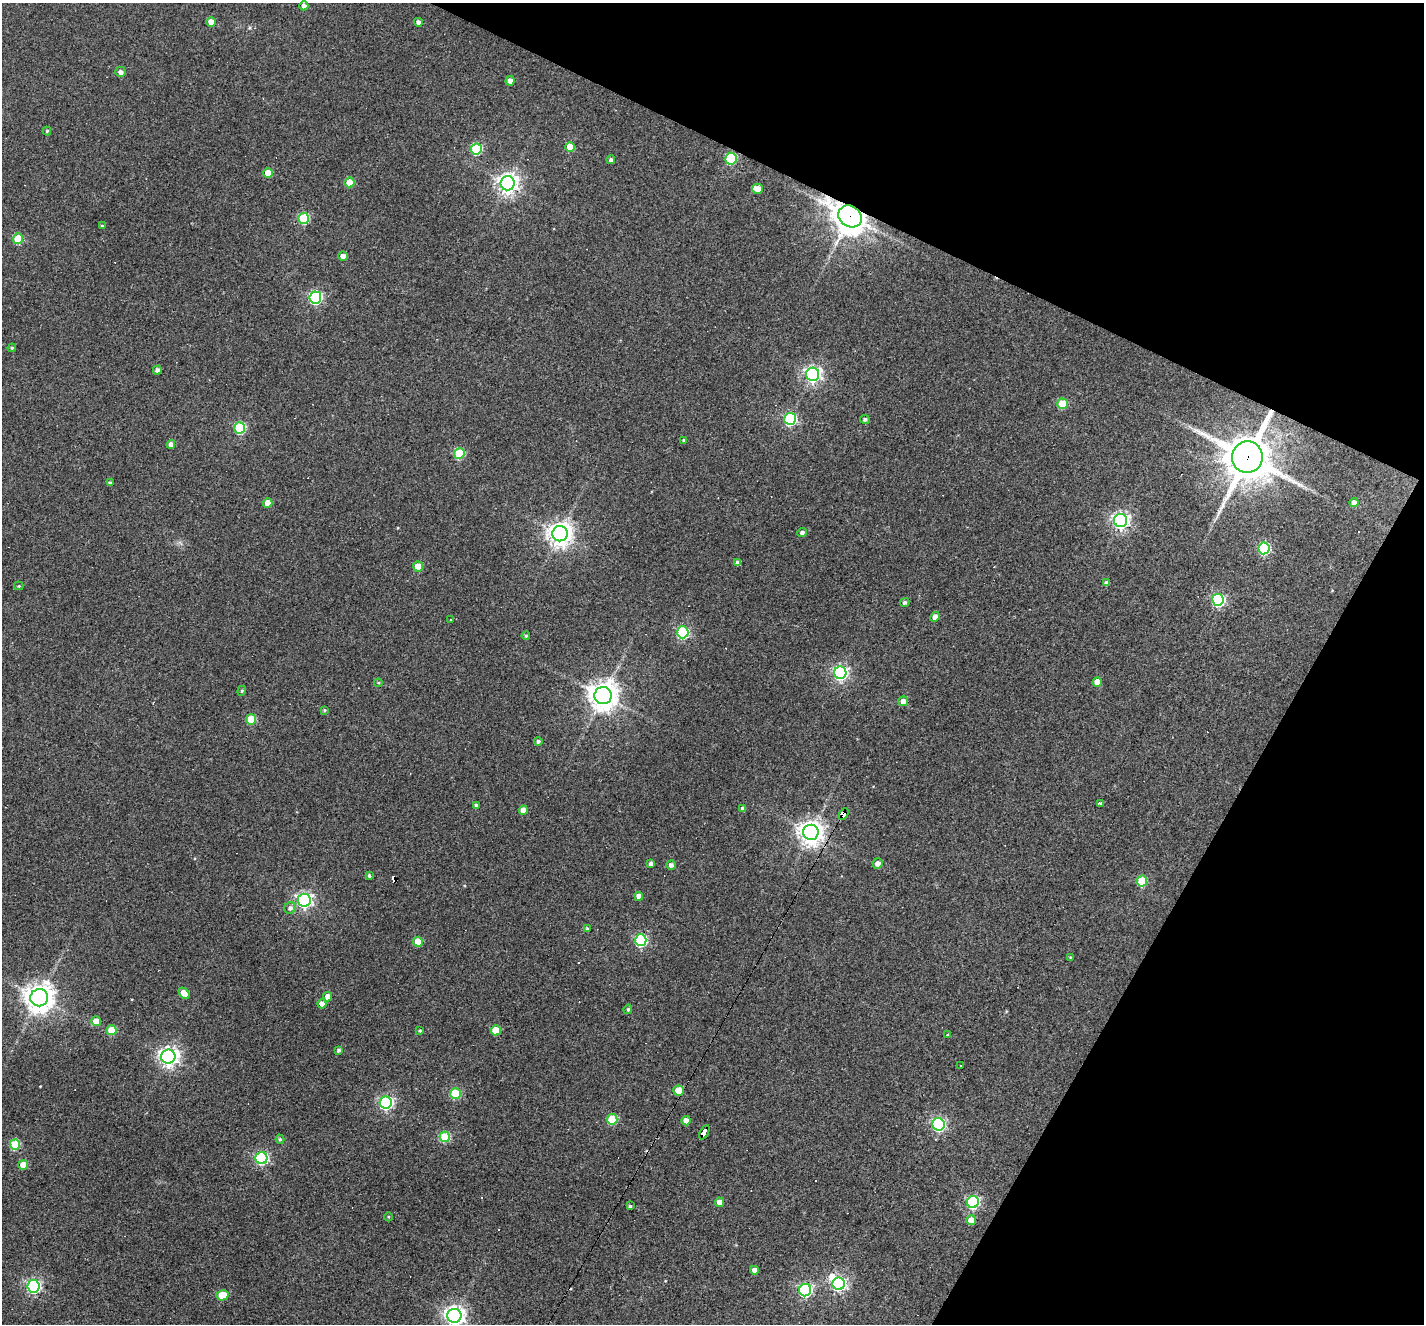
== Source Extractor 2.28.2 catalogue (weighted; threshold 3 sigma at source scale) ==
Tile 8 of 4 x 4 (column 4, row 2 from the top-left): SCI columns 4269-5690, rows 2919-4240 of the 5690 x 5702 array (HDU 1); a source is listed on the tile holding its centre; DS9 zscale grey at full resolution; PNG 1426 x 1326 px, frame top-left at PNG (2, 3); each listed source drawn as its Kron ellipse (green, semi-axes under 4 px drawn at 4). Shown black and unused: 24% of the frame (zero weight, under 3 of 4 exposures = <1% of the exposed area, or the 3 px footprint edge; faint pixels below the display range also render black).
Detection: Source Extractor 2.28.2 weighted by HDU 2 'WHT'; one run over the whole footprint, this tile lists its part. Background 0.0564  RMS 0.0047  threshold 0.0211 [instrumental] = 3 sigma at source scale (4.5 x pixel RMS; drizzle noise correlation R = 1.50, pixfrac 1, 0.05/0.05 arcsec/px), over >= 5 px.
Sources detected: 120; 1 inside a brighter object's white glare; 7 cosmic-ray / hot-pixel residue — neither listed nor drawn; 1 inside a brighter listed object's ellipse — not listed separately; the other 111 listed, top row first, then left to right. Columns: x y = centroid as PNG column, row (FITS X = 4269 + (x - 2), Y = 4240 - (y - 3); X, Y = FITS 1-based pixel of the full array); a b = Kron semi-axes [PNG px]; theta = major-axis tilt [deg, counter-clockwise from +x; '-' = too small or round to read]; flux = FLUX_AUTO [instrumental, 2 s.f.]
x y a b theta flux
304 6 4 4 - 2.1
211 22 5 4 - 5.4
418 22 4 4 - 2
120 72 5 5 - 1.8
510 81 5 4 - 2.6
47 131 4 4 - 0.56
570 147 5 5 - 10
476 149 5 5 - 40
731 158 6 5 - 38
611 160 4 4 - 1.4
268 173 5 5 - 9.2
349 182 5 5 - 13
507 183 7 7 - 310
758 189 5 5 - 4
850 216 12 10 -35 750
303 218 5 5 - 35
102 226 3 3 - 0.63
18 239 5 5 - 16
343 256 4 4 - 3.4
315 297 6 6 - 78
12 348 4 3 - 0.58
157 370 4 4 - 1.6
813 374 6 6 - 160
1062 404 5 5 - 19
790 419 6 6 - 69
865 419 5 4 - 1.2
240 428 5 5 - 43
684 440 4 4 - 0.63
171 444 4 4 - 2.4
459 453 5 5 - 26
1247 457 15 15 - 1800
110 483 4 4 - 1.1
268 503 5 4 - 5.3
1354 503 4 4 - 3.2
1121 520 6 6 - 180
802 533 5 4 - 1.5
560 534 7 7 - 450
1264 548 6 5 - 61
738 563 4 4 - 1.7
418 567 5 5 - 10
1106 583 4 4 - 1.8
19 586 5 4 - 0.48
1218 600 6 5 - 76
905 603 5 4 - 1
935 617 5 4 - 2.6
450 620 3 2 - 0.47
683 632 6 5 - 58
526 636 4 3 - 0.61
840 673 6 6 - 130
1097 682 4 4 - 5.3
378 683 4 4 - 0.51
242 691 5 4 - 0.66
603 695 8 8 - 650
903 701 5 5 - 3.3
324 710 4 4 - 0.6
251 719 5 5 - 19
538 741 4 4 - 1
1100 803 3 3 - 1.6
476 805 3 3 - 1.1
743 808 4 4 - 1.3
523 810 4 4 - 4.2
844 814 6 4 59 120
811 832 7 7 - 460
878 863 5 5 - 2.4
651 864 4 4 - 2.4
671 865 4 4 - 1.7
369 876 4 3 - 0.76
1142 881 5 5 - 23
639 896 4 4 - 3.2
304 900 6 6 - 160
290 908 6 5 - 1.7
587 929 4 3 - 0.77
641 940 6 5 - 61
418 942 5 5 - 11
1070 957 4 3 - 0.4
184 993 6 4 -49 6.4
328 997 4 4 - 4.3
39 998 9 8 - 670
322 1004 5 4 - 3
628 1009 5 4 - 0.75
96 1021 5 5 - 5.1
112 1030 5 5 - 13
420 1030 4 3 - 0.52
496 1030 5 5 - 12
948 1035 4 3 - 0.51
339 1050 4 4 - 1
168 1057 7 7 - 250
960 1066 3 3 - 1.3
679 1090 5 5 - 11
455 1094 5 5 - 32
386 1103 6 6 - 100
612 1119 5 5 - 23
686 1121 4 4 - 3.8
938 1124 6 6 - 92
704 1132 8 4 62 48
445 1137 5 5 - 29
280 1139 5 4 - 0.78
15 1145 5 5 - 25
261 1158 6 6 - 72
23 1165 5 5 - 8.8
720 1202 4 4 - 4.6
973 1202 6 6 - 78
630 1206 3 3 - 0.73
388 1217 4 3 - 0.45
971 1220 5 5 - 5.7
754 1270 4 4 - 2.6
839 1284 6 6 - 120
33 1286 6 6 - 96
805 1290 6 6 - 88
222 1295 6 5 - 12
454 1316 7 7 - 280
Overlapping masked pixels (flux is a lower limit): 6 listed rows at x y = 850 216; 1247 457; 844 814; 811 832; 679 1090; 704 1132
Isophote crosses this tile's border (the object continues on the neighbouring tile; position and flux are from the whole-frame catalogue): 1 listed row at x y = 454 1316